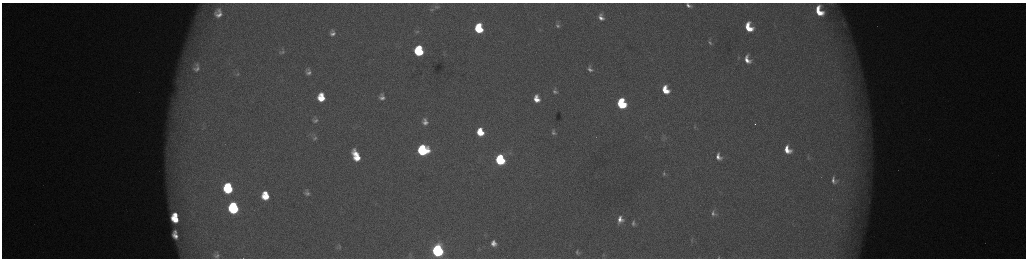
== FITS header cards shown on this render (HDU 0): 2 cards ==
NAXIS1  =                 2048 /fastest changing axis
NAXIS2  =                  512 /next to fastest changing axis

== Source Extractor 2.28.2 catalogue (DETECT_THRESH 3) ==
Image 2048 x 512 px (HDU 0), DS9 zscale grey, zoomed out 1/2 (1 PNG px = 2 x 2 image px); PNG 1028 x 260 px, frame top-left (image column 1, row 511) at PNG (2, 3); no overlay
Background 175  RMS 2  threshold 6.13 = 3 sigma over >= 5 px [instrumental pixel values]
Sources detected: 71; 6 cannot appear on this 1/2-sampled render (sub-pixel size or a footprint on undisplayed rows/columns) and are not listed; the other 65 listed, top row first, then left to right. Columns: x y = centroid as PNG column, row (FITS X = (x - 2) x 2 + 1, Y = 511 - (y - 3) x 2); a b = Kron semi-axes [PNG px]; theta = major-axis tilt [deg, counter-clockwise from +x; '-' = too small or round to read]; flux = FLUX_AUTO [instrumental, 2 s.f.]
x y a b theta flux
831 3 5 2 - 310
688 5 6 3 -36 1700
437 7 9 5 -2 1200
432 9 7 4 5 780
219 11 10 9 - 2800
819 11 9 6 -63 10000
219 15 12 8 -11 4200
601 17 10 7 -69 3500
558 25 7 5 -73 1300
844 25 5 3 - 630
749 27 10 7 -66 12000
479 28 8 6 -79 23000
417 32 6 3 12 550
332 33 6 5 - 1900
710 42 9 5 -64 1400
419 51 7 6 - 37000
282 52 10 6 9 1500
739 58 6 4 -64 750
747 59 11 8 -62 5400
197 65 10 7 80 2600
197 69 15 12 -50 5200
590 69 9 6 -66 2100
308 72 6 5 - 1800
238 74 7 5 36 930
665 90 8 6 -65 10000
555 91 4 3 - 870
321 97 7 6 - 10000
382 97 6 5 - 2200
536 99 7 5 -72 5100
621 103 7 6 - 40000
315 120 6 5 - 1300
425 122 8 6 -73 2800
695 127 6 4 -86 620
480 132 7 6 - 12000
553 132 4 3 - 870
646 136 4 3 - 360
314 137 8 6 -89 1100
664 138 8 5 29 1400
423 150 7 7 - 59000
787 150 8 6 -61 6700
356 156 11 6 -66 11000
718 157 9 7 -58 3500
808 157 6 4 -87 630
500 160 7 6 - 52000
664 173 9 6 -81 1500
834 180 8 5 -69 2100
228 188 8 7 - 36000
307 193 5 4 - 1300
265 196 7 6 - 11000
233 208 8 7 - 62000
713 213 10 7 -79 2200
175 215 4 3 - 3600
175 219 7 5 -43 10000
620 219 6 5 - 3100
633 223 5 3 - 1100
175 232 4 2 - 950
175 236 7 4 -49 3000
692 240 8 3 77 720
493 243 6 5 - 3100
339 247 6 4 85 750
437 250 7 6 - 130000
577 252 5 5 - 960
217 255 8 6 -73 1700
411 256 4 2 - 400
719 257 4 3 - 350
At the frame edge (FLAGS 8, measured only in part): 4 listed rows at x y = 831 3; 688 5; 217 255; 719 257
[6 sub-pixel or undisplayed-footprint detections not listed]